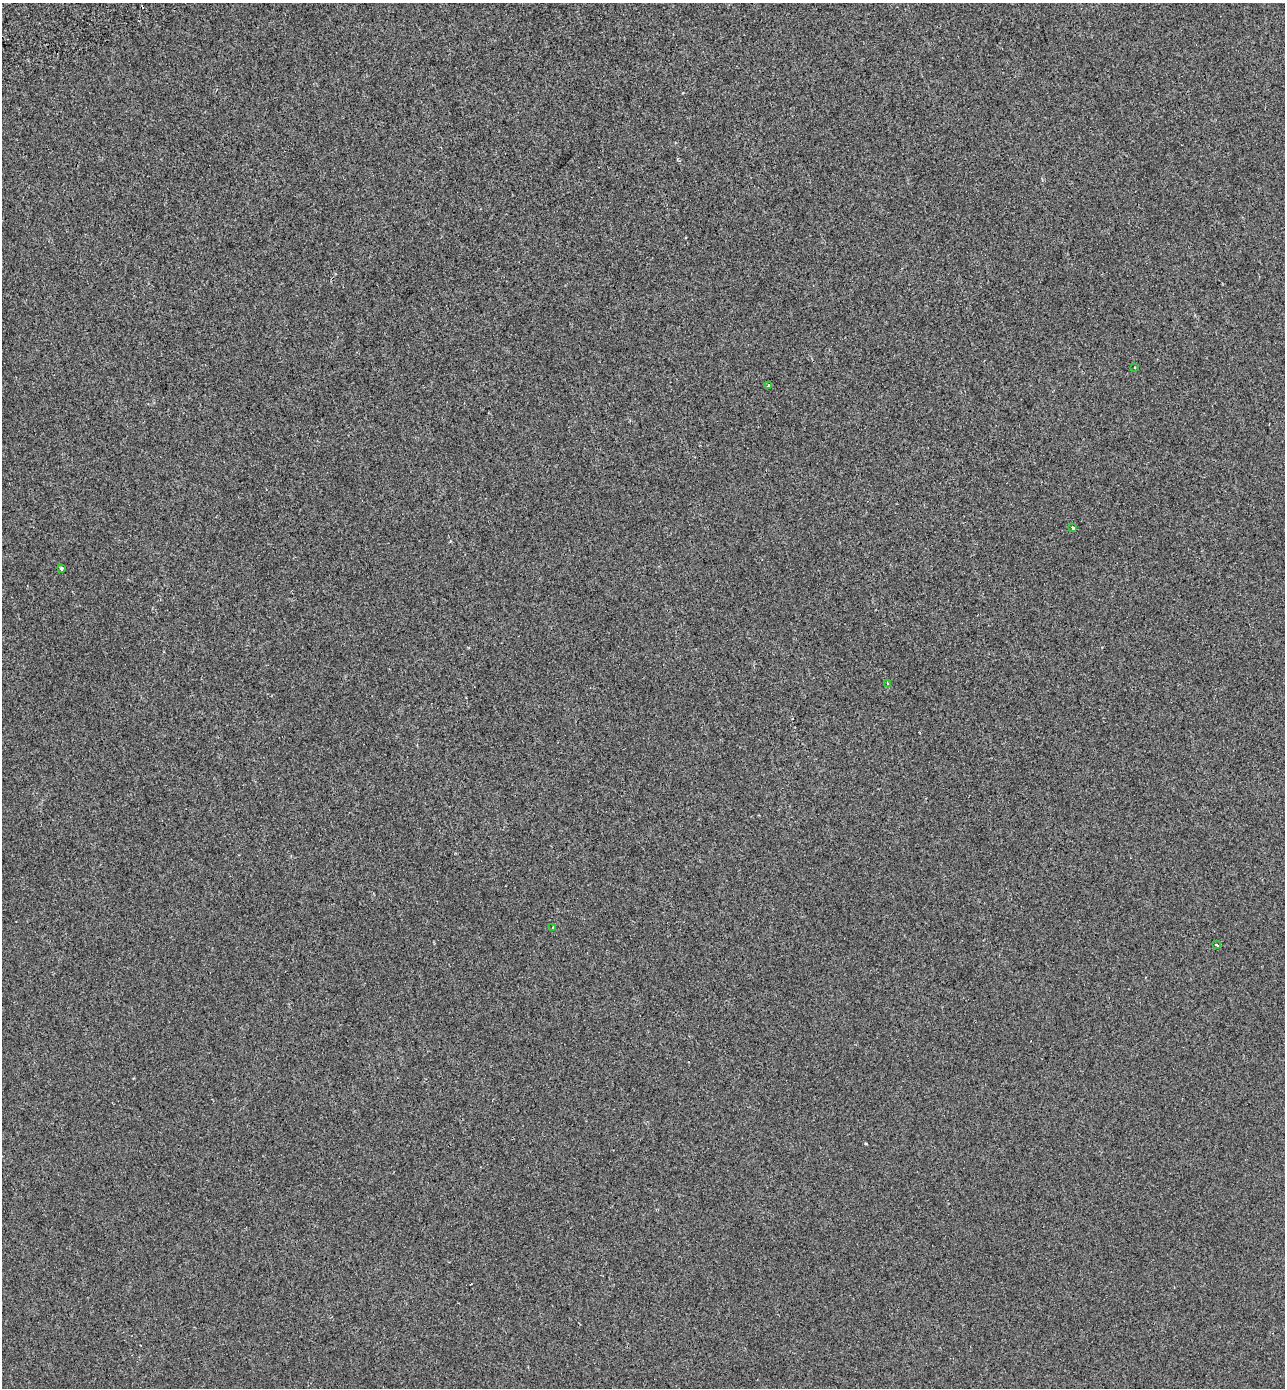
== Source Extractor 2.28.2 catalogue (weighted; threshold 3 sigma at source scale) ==
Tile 11 of 4 x 4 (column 3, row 3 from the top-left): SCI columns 2817-4099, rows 1482-2867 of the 5579 x 5738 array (HDU 1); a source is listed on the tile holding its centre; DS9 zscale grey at full resolution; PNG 1287 x 1390 px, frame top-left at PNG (2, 3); each listed source drawn as its Kron ellipse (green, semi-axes under 4 px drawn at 4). Shown black and unused: <1% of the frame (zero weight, under 2 of 3 exposures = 7% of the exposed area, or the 3 px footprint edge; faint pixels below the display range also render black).
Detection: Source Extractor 2.28.2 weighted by HDU 2 'WHT'; one run over the whole footprint, this tile lists its part. Background -1.84e-04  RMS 0.0045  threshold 0.0203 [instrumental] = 3 sigma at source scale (4.5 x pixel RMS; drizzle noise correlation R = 1.50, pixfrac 1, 0.0396/0.0396 arcsec/px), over >= 5 px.
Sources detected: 11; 4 cosmic-ray / hot-pixel residue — neither listed nor drawn; the other 7 listed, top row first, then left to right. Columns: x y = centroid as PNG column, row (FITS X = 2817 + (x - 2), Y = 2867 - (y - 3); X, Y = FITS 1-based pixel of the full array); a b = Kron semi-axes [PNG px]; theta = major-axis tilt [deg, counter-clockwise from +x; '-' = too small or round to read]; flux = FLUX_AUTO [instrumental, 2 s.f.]
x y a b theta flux
1134 367 3 2 - 0.41
769 385 4 4 - 0.62
1073 528 3 3 - 2.5
61 568 3 3 - 3.6
887 684 4 3 - 0.71
552 927 3 3 - 2.7
1217 945 3 3 - 1.8